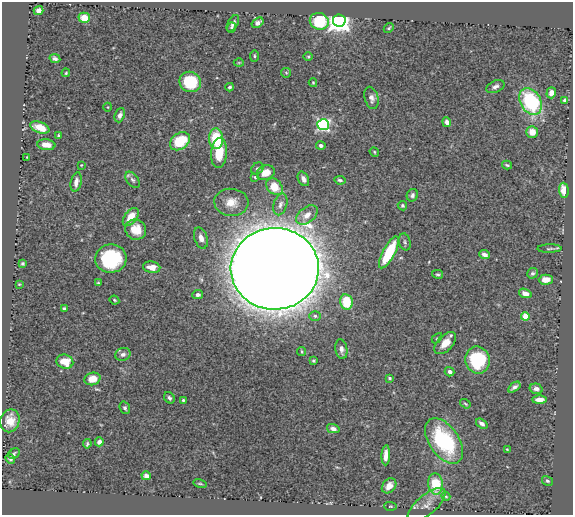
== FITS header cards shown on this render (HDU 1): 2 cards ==
NAXIS1  =                  571
NAXIS2  =                  513

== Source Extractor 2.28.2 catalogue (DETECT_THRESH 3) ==
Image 571 x 513 px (HDU 1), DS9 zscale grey, 1 PNG px = 1 image px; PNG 575 x 517 px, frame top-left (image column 1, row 513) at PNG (2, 2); each listed source drawn as its Kron ellipse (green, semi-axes under 4 px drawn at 4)
Background 1.25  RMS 0.032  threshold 0.0958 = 3 sigma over >= 5 px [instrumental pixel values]
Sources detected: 111; all 111 listed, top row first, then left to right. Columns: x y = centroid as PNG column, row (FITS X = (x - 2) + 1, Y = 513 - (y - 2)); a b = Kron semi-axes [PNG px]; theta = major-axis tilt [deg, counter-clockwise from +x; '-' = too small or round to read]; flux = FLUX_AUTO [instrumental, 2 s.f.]
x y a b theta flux
39 11 5 4 - 12
84 18 6 5 - 35
339 20 6 6 - 1900
319 21 10 8 -22 120
233 23 9 5 61 7.5
258 23 6 4 34 8.2
231 28 5 4 - 4.1
389 28 5 4 - 3.1
254 56 6 4 87 3.1
308 57 5 3 - 2.3
55 58 5 4 - 5.9
239 63 5 3 - 1.9
66 73 4 3 - 2.3
286 73 5 4 - 2.7
190 82 11 10 - 88
313 83 4 3 - 2.4
230 87 4 3 - 3.9
495 87 9 5 26 8.7
551 93 5 4 - 15
371 98 11 6 -75 12
565 100 4 3 - 8.1
531 101 14 10 -59 230
108 107 4 3 - 1.6
120 115 7 5 68 9.2
447 122 5 4 - 9.1
323 125 6 5 - 410
40 127 10 5 -20 30
532 132 6 5 - 23
58 136 4 3 - 2.6
216 139 10 7 -88 82
180 141 11 8 36 84
46 145 9 5 -7 15
321 146 5 4 - 6.3
374 152 5 4 - 2.6
219 153 15 8 86 53
27 157 3 2 - 1.5
81 165 3 3 - 1.5
507 165 5 3 - 3.4
257 168 7 5 40 4.5
266 173 9 7 23 24
255 177 3 3 - 2.8
303 179 8 5 -62 8.1
133 180 9 5 -51 6.7
340 180 6 3 -9 4.4
76 182 10 5 76 12
274 187 9 7 -44 42
564 190 7 5 -84 30
412 195 6 5 - 5.9
231 202 17 13 -5 32
280 204 11 6 73 9.1
402 206 5 4 - 3.9
307 215 12 7 38 18
131 217 10 6 53 40
136 230 10 10 - 39
201 238 11 6 -72 17
405 242 8 6 -74 5.5
549 249 12 4 1 4.2
389 252 17 6 62 110
485 255 5 4 - 9.8
111 259 16 14 7 160
23 264 3 3 - 3.3
152 267 9 5 -10 20
275 269 44 41 2 15000
532 273 5 5 - 4.3
438 274 5 4 - 4
546 280 7 5 3 18
98 283 4 3 - 2.8
19 284 3 2 - 1.9
525 293 6 4 -20 13
198 295 5 4 - 6.3
114 300 5 3 - 2.3
346 302 8 6 -78 76
64 308 4 3 - 4.2
315 316 6 5 - 4.5
525 316 4 4 - 55
437 338 6 3 44 2.4
445 343 13 7 46 26
341 349 10 6 -79 10
301 352 4 4 - 3.2
123 354 7 6 - 8.7
478 360 13 12 - 140
313 361 4 3 - 3
65 362 8 7 - 34
450 372 5 4 - 7.1
389 378 3 3 - 3.1
92 379 8 6 15 28
514 387 7 3 36 6.7
536 389 6 5 - 8.4
169 398 6 5 - 5.1
183 400 3 3 - 2.8
539 400 7 4 1 15
465 404 5 3 - 2.6
125 408 6 5 - 4.4
10 421 11 9 77 29
482 424 6 4 -36 7.5
333 429 6 4 -14 8.9
444 441 25 15 -55 210
99 442 4 4 - 10
87 444 4 3 - 3.2
507 449 3 3 - 1.9
14 454 6 4 39 3.6
386 455 10 4 87 16
10 459 5 3 - 4.6
146 476 5 4 - 6
547 481 6 4 -30 3.9
200 484 7 3 -11 2.4
436 484 11 7 -85 70
389 486 8 6 48 16
446 496 4 4 - 2.4
427 505 23 10 40 20
390 506 6 4 -2 2.6